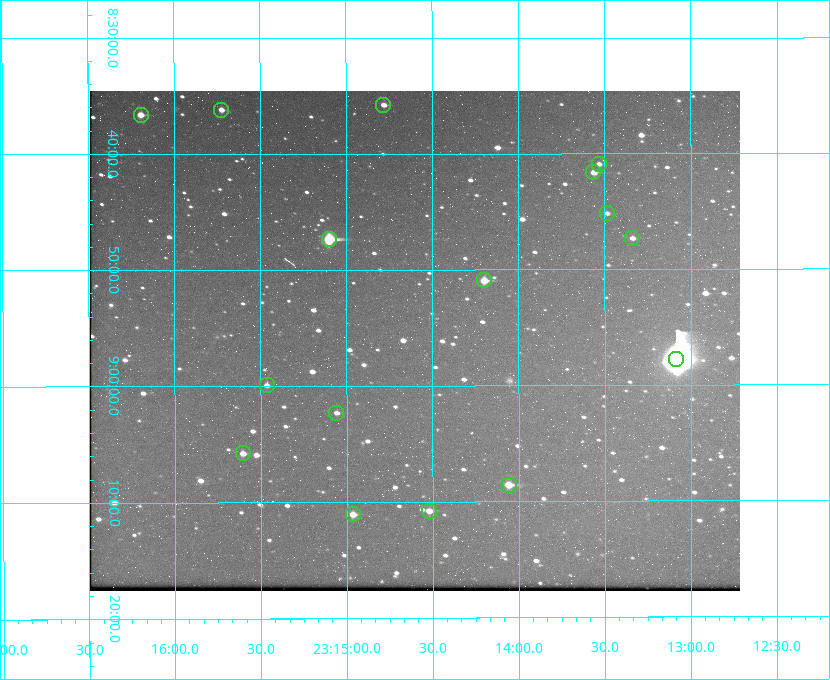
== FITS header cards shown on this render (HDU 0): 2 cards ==
NAXIS1  =                  650 / Width of table row in bytes
NAXIS2  =                  500 / Number of rows in table

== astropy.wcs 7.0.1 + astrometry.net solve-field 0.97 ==
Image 650 x 500 px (HDU 0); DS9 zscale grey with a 90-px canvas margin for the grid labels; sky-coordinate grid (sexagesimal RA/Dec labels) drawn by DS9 from the SOLVED WCS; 16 Tycho-2 reference stars matched to detected sources circled (green)
Header WCS: none
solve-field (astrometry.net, Tycho-2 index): SOLVED blind (the file carries no WCS)
Solved WCS: RA---TAN-SIP/DEC--TAN-SIP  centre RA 23:14:36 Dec +08:56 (348.65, +8.94 deg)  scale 5.17 arcsec/px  FOV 56.0' x 43.1'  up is -180 deg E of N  parity flipped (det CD > 0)
(file carries no celestial WCS; the grid is the blind solution)
Tycho-2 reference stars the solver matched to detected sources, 16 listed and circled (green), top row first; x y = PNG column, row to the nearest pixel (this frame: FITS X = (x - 90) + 1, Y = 500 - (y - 91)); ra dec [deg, ICRS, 3 dp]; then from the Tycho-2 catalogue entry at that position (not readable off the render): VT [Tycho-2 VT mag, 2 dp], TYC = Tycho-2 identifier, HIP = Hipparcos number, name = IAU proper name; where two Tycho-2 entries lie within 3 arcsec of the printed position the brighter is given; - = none
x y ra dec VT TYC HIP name
383 105 348.695 +8.597 11.30 1161-1571-1 - -
221 110 348.931 +8.603 11.18 1161-1110-1 - -
141 115 349.048 +8.610 11.72 1161-1223-1 - -
599 164 348.383 +8.682 11.92 1161-890-1 - -
593 172 348.391 +8.694 11.47 1161-728-1 - -
607 213 348.371 +8.753 12.36 1161-1249-1 - -
632 238 348.335 +8.788 11.88 1161-938-1 - -
329 239 348.775 +8.789 8.97 1161-884-1 114784 -
484 280 348.550 +8.849 10.80 1161-574-1 - -
676 359 348.271 +8.963 6.92 1161-1161-1 114608 -
267 385 348.866 +8.999 11.82 1161-694-1 - -
336 413 348.765 +9.039 11.87 1161-1547-1 - -
243 453 348.901 +9.097 11.97 1161-534-1 - -
509 485 348.514 +9.143 10.38 1161-1071-1 - -
429 511 348.631 +9.180 11.26 1161-1559-1 - -
353 514 348.741 +9.184 11.62 1161-452-1 - -